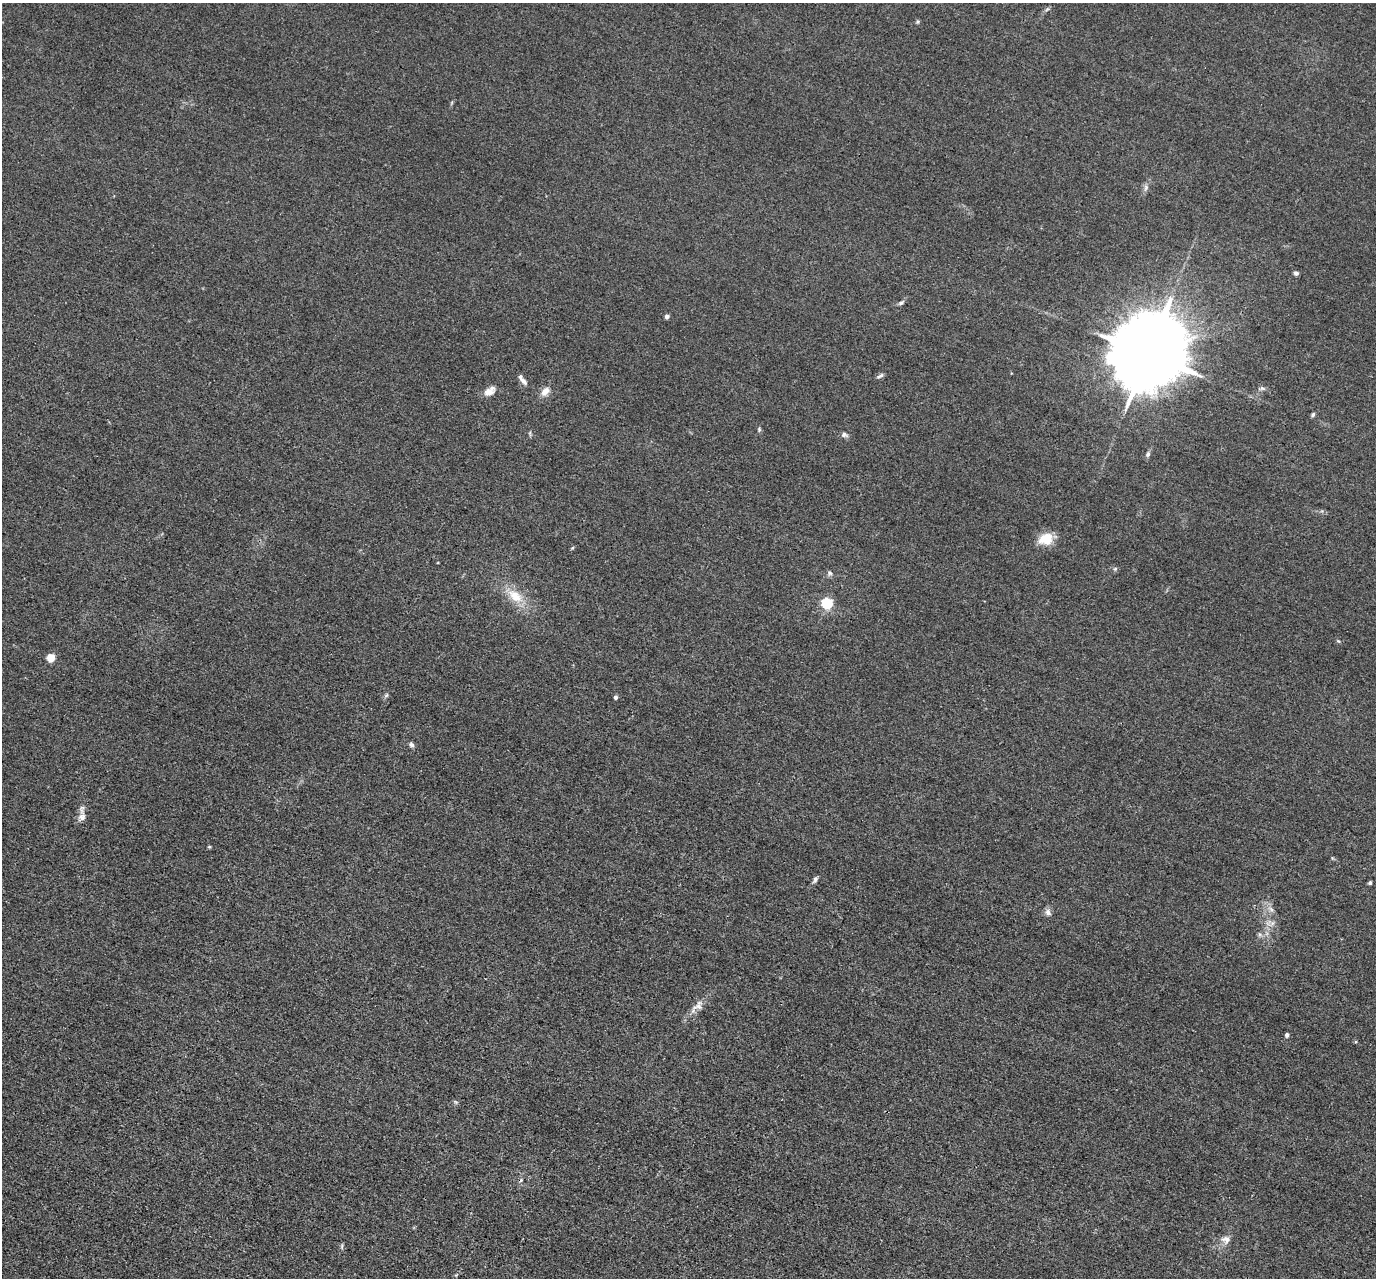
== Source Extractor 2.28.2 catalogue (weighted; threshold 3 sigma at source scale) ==
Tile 7 of 4 x 4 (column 3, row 2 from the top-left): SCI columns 2755-4128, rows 2828-4103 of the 5509 x 5524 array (HDU 1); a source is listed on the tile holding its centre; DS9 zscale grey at full resolution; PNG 1378 x 1280 px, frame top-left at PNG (2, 3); no overlay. Shown black and unused: <1% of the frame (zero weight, under 3 of 4 exposures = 1% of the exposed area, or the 3 px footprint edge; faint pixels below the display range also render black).
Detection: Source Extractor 2.28.2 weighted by HDU 2 'WHT'; one run over the whole footprint, this tile lists its part. Background 0.028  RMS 0.0044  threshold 0.02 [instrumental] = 3 sigma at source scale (4.5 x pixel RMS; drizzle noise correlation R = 1.50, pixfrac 1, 0.05/0.05 arcsec/px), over >= 5 px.
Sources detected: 43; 1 cosmic-ray / hot-pixel residue — not listed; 1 inside a brighter listed object's ellipse — not listed separately; the other 41 listed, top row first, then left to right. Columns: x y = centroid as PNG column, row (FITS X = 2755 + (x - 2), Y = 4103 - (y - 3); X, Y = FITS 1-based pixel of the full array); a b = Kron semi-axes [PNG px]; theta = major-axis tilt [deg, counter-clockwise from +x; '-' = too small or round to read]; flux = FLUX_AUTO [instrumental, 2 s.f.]
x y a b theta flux
1047 9 7 4 44 0.79
918 22 6 4 89 0.62
1146 188 10 6 80 1.5
1296 273 6 5 - 1.2
901 303 10 4 34 1.1
667 316 4 4 - 1.9
1148 354 22 17 61 6900
880 376 10 4 28 1.1
523 380 12 6 -40 1.9
1262 388 8 5 -6 1
490 391 16 9 32 3.4
545 391 11 7 47 3.8
1313 415 6 5 - 0.81
759 429 6 5 - 0.67
530 433 8 3 -85 0.64
844 435 9 6 -17 1.4
1148 454 8 5 63 1.2
1046 539 18 13 18 8.5
572 548 6 4 70 0.5
1115 569 5 5 - 0.72
829 573 8 6 -57 1.1
515 596 25 14 -41 10
827 603 5 5 - 52
1338 641 5 4 - 0.49
51 658 5 5 - 15
386 695 7 5 32 0.8
616 697 4 4 - 1.4
411 745 6 5 - 1.3
82 817 13 10 54 2.9
209 847 4 4 - 0.54
815 880 8 5 57 1.2
1370 883 4 3 - 0.87
1271 909 11 5 -45 1.7
1048 912 10 7 -67 1.8
1272 923 7 6 - 1.6
1259 934 6 4 -89 0.82
698 1005 22 10 46 4.4
1287 1035 4 4 - 1.6
455 1102 7 3 -32 0.59
1226 1240 13 10 -19 2.9
342 1246 9 4 90 0.69